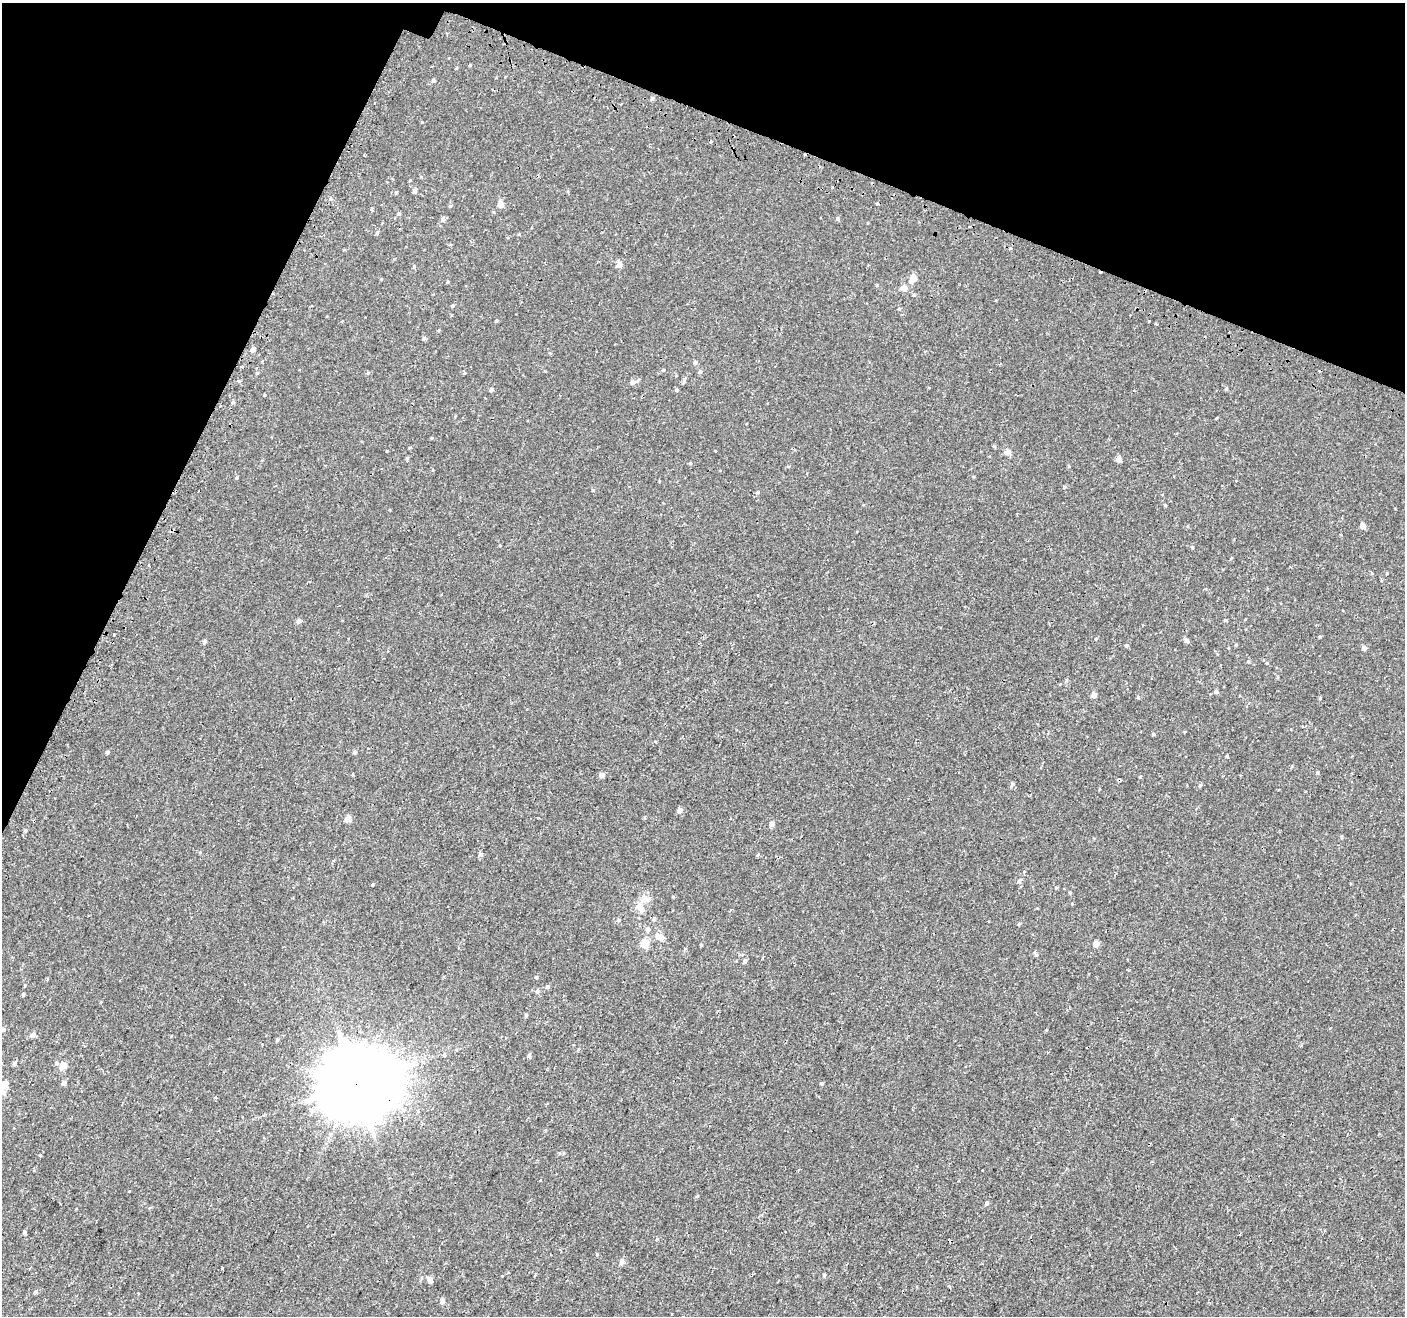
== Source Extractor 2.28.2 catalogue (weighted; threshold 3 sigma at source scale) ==
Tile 2 of 4 x 4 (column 2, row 1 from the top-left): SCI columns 1459-2861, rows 4202-5515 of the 5713 x 5842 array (HDU 1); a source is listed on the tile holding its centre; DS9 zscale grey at full resolution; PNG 1407 x 1318 px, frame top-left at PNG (2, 3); no overlay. Shown black and unused: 20% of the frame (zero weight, under 2 of 3 exposures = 3% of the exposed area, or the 3 px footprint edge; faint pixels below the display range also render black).
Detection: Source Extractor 2.28.2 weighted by HDU 2 'WHT'; one run over the whole footprint, this tile lists its part. Background -4.00e-04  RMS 0.0031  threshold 0.0139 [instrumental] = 3 sigma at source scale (4.5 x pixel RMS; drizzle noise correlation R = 1.50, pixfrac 1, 0.0396/0.0396 arcsec/px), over >= 5 px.
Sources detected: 130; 5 cosmic-ray / hot-pixel residue — not listed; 1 inside a brighter listed object's ellipse — not listed separately; the other 124 listed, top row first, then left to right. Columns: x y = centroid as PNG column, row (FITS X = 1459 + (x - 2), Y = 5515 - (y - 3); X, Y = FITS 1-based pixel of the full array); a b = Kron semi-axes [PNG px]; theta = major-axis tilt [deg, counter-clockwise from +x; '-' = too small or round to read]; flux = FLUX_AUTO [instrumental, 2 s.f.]
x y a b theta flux
470 65 4 3 - 0.24
456 68 5 3 - 0.22
433 81 5 5 - 0.61
652 99 5 4 - 0.63
832 187 2 2 - 0.35
414 191 5 4 - 0.9
396 193 4 4 - 0.31
330 199 5 4 - 0.46
877 203 4 3 - 0.82
501 204 5 5 - 2.9
450 206 5 4 - 0.29
372 210 5 3 - 0.33
399 214 5 3 - 0.31
443 219 7 5 55 0.85
838 219 5 5 - 0.51
377 233 5 4 - 0.37
1010 248 4 3 - 0.47
619 264 6 5 - 2
414 267 5 3 - 0.3
914 277 7 5 -69 1.7
447 282 5 3 - 0.29
904 288 7 6 - 2
914 295 5 4 - 0.36
452 306 4 4 - 0.36
899 309 5 4 - 0.39
1156 324 3 2 - 0.35
439 330 5 3 - 0.23
1229 332 3 2 - 0.24
424 338 5 4 - 0.54
253 349 5 4 - 1.3
695 362 5 5 - 0.74
663 370 4 4 - 0.28
700 372 5 5 - 0.57
368 373 4 4 - 0.3
684 380 6 4 89 0.51
632 382 6 6 - 1.2
1226 388 5 4 - 0.38
491 390 5 4 - 0.61
676 390 4 4 - 0.54
264 395 4 3 - 0.21
233 402 5 4 - 0.37
387 450 3 3 - 0.55
715 451 3 2 - 0.37
1008 452 5 5 - 2.2
1118 459 4 4 - 2.3
690 463 4 4 - 0.35
237 478 4 4 - 0.34
1064 487 4 4 - 0.31
593 490 4 3 - 0.21
758 492 5 4 - 0.45
1363 526 4 4 - 2.4
1192 547 5 4 - 0.39
149 566 3 2 - 0.39
1225 620 4 4 - 0.31
298 621 6 5 - 0.92
204 641 5 5 - 0.65
1187 641 5 4 - 1
1126 645 5 4 - 0.41
1236 645 5 3 - 0.25
1364 648 4 4 - 1.3
1248 662 4 4 - 0.34
1267 663 4 3 - 0.26
1216 692 5 4 - 0.57
1094 695 4 4 - 1.9
1138 697 5 4 - 0.44
1320 698 4 3 - 0.26
1153 734 4 4 - 0.35
107 752 5 4 - 0.48
355 752 5 4 - 0.57
1227 757 5 3 - 0.4
1317 772 4 4 - 0.42
602 775 4 4 - 1.6
1140 777 4 3 - 0.3
1012 784 6 5 - 0.53
680 810 5 4 - 1.5
348 819 5 5 - 2.8
34 821 3 3 - 0.65
772 824 5 4 - 1.4
200 852 5 3 - 0.24
480 854 5 5 - 0.87
758 855 5 3 - 0.31
1019 881 8 3 44 0.37
372 885 4 3 - 0.31
1070 893 4 4 - 0.32
673 897 5 3 - 0.28
645 899 13 8 -11 2.4
640 907 10 6 -55 3.5
730 910 5 2 - 0.24
654 919 5 4 - 0.43
618 920 6 4 20 0.41
1019 924 5 4 - 0.32
648 929 6 5 - 0.62
660 937 7 6 - 2.7
644 944 5 5 - 6.8
1096 944 4 4 - 3
701 945 5 3 - 0.26
1035 954 9 3 -68 0.4
744 961 5 4 - 0.69
536 977 4 4 - 0.29
547 987 5 5 - 0.62
537 991 6 5 - 0.65
23 994 4 3 - 0.48
526 1016 5 4 - 0.38
3 1030 5 5 - 0.52
33 1035 8 6 18 0.84
277 1040 5 4 - 0.36
529 1055 6 4 77 0.6
14 1063 5 5 - 0.67
63 1066 8 6 41 2.2
63 1083 5 4 - 1
356 1083 24 23 - 2900
5 1084 6 5 - 1.9
822 1084 4 3 - 0.38
40 1155 3 3 - 0.48
129 1191 3 3 - 0.76
697 1196 5 4 - 0.27
987 1203 5 4 - 0.6
24 1232 5 4 - 0.43
622 1262 6 5 - 1.5
222 1269 3 3 - 1.1
824 1275 5 4 - 0.33
430 1280 6 5 - 1.7
35 1292 5 5 - 0.55
442 1301 7 5 -86 0.91
Overlapping masked pixels (flux is a lower limit): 2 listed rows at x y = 34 821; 356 1083
Isophote crosses this tile's border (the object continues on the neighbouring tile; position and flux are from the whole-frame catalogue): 1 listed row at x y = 5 1084
Unlisted compact peaks at least as high as the median listed source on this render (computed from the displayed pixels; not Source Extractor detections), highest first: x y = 496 321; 1200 785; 1320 637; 597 1254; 1387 573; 1165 505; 25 830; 422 122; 432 438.